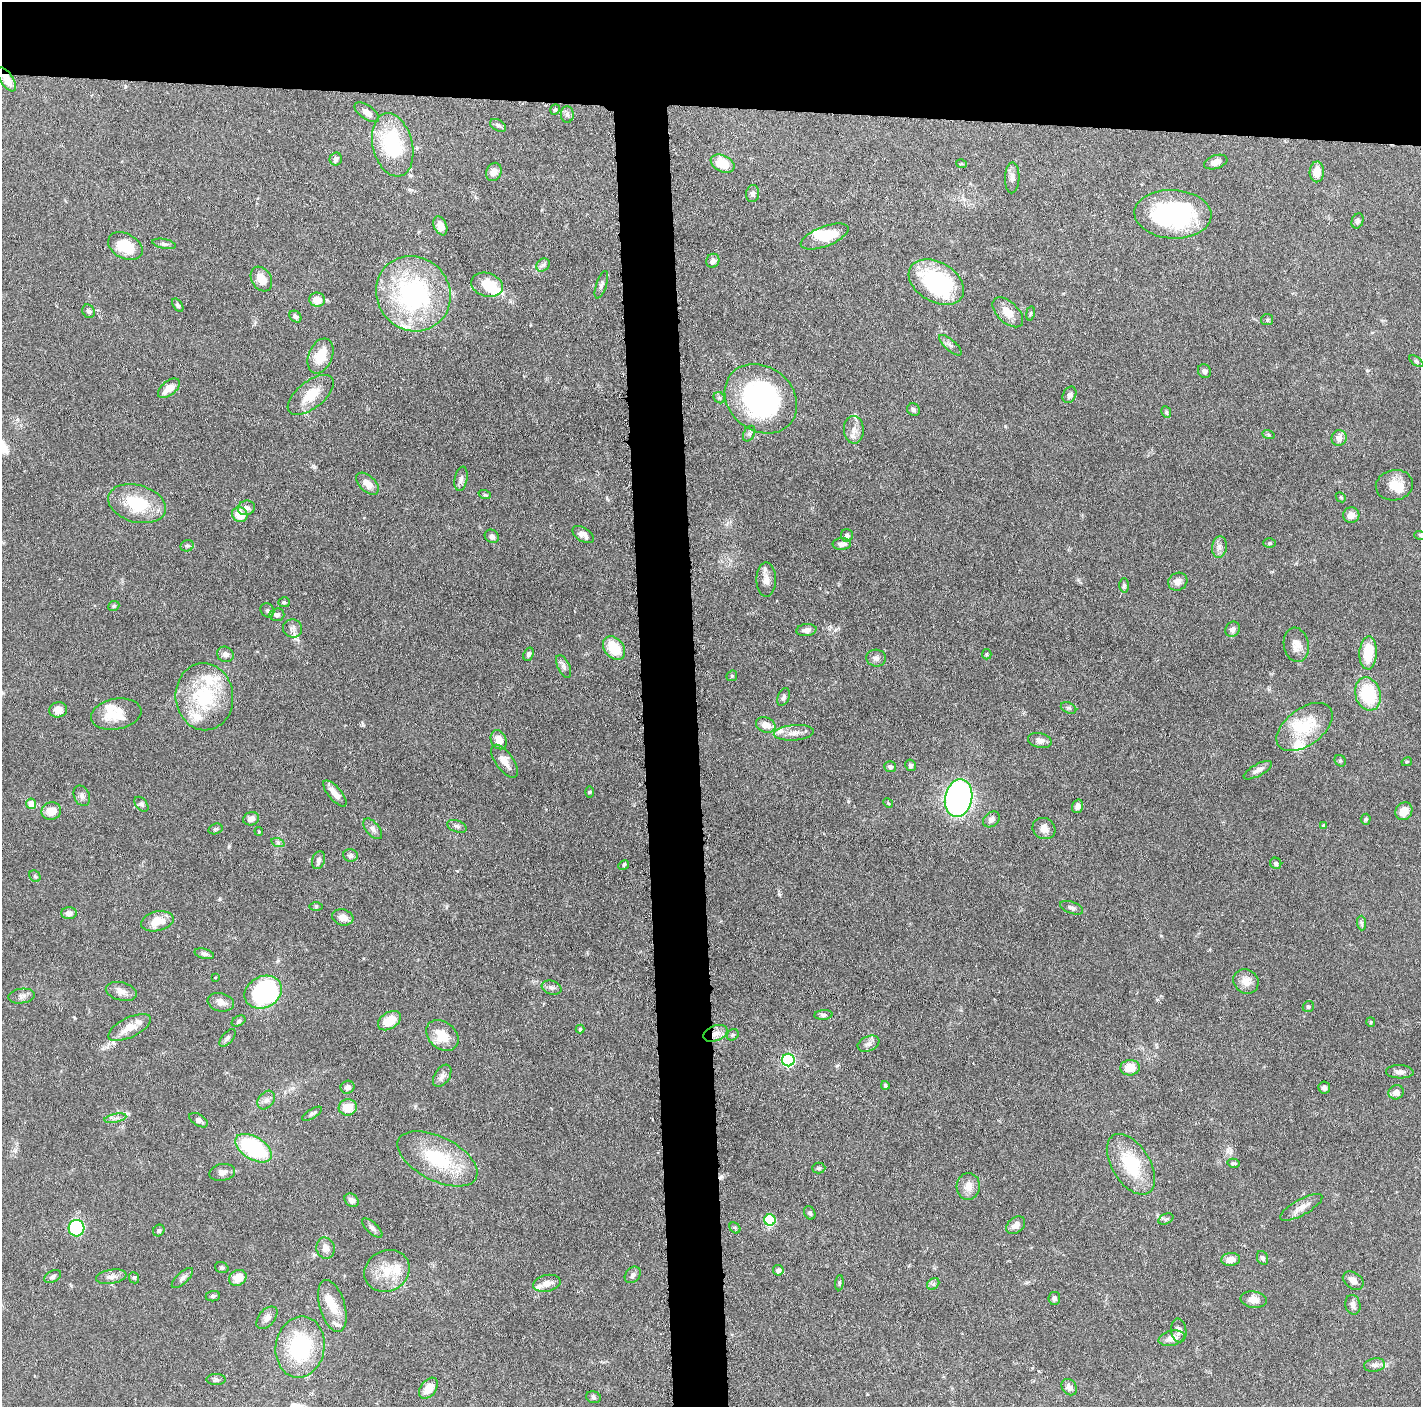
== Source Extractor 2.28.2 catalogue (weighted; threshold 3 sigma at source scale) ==
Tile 2 of 3 x 3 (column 2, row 1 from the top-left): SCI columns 1427-2845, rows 2821-4225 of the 4271 x 4239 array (HDU 1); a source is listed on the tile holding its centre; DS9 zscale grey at full resolution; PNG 1423 x 1409 px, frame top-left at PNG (2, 2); each listed source drawn as its Kron ellipse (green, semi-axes under 4 px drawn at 4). Shown black and unused: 11% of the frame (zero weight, under 3 of 6 exposures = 1% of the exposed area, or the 3 px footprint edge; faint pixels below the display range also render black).
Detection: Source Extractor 2.28.2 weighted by HDU 2 'WHT'; one run over the whole footprint, this tile lists its part. Background 0.0477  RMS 0.0026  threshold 0.0107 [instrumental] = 3 sigma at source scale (4.09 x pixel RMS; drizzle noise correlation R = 1.36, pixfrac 0.8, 0.05/0.05 arcsec/px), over >= 5 px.
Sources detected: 227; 3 inside a brighter object's white glare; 1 cosmic-ray / hot-pixel residue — neither listed nor drawn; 10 inside a brighter listed object's ellipse — not listed separately; the other 213 listed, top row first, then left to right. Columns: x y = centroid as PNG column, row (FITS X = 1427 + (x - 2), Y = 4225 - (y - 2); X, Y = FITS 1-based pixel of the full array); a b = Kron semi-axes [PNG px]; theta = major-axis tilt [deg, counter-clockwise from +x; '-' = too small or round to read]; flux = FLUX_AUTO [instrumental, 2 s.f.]
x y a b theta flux
7 79 13 6 -57 2.9
555 109 5 4 - 0.42
367 112 14 7 -35 1.4
567 114 8 6 -89 0.73
498 125 9 5 -29 0.62
393 145 32 20 -76 19
336 159 6 6 - 0.78
1216 162 12 6 19 1.6
723 164 12 8 -25 5.5
961 164 5 4 - 0.31
494 172 9 7 63 1.6
1317 172 10 7 88 3.3
1012 178 15 7 88 1.2
753 194 8 6 83 0.79
1173 214 38 24 -3 33
1358 221 7 5 68 0.63
440 226 10 6 -66 2.3
825 236 25 10 21 7.2
164 244 12 5 -12 0.61
125 246 18 12 -28 7
713 261 7 6 - 1.2
543 265 7 6 - 0.65
261 279 13 9 -58 3
936 282 30 20 -30 27
487 285 16 11 -17 5.9
601 285 14 5 71 0.75
413 294 38 36 -48 40
317 300 8 7 - 3.4
178 305 7 4 -54 0.48
89 311 7 6 - 0.57
1008 312 18 10 -43 2.9
1030 313 7 3 81 0.32
295 317 7 5 -46 0.65
1267 320 6 5 - 0.38
950 345 14 5 -41 0.93
320 356 18 12 68 5.8
1416 361 8 4 -36 0.36
1204 371 7 6 - 0.77
169 388 13 7 38 3.1
311 395 27 13 39 5.5
1070 395 9 6 63 0.99
719 398 6 5 - 0.43
761 399 39 32 -39 43
913 410 7 6 - 0.56
1166 412 6 4 -64 0.35
854 430 14 10 -89 2
749 434 8 5 62 0.63
1268 434 6 4 -19 0.3
1339 438 8 7 - 1.7
461 479 12 6 79 0.97
367 484 14 8 -44 2.3
1394 485 18 15 10 4.3
485 495 6 4 -18 0.32
1341 497 6 4 -45 0.28
137 504 29 18 -15 11
246 508 8 7 - 1.1
240 515 8 7 - 4.6
1351 515 8 7 - 1.9
583 535 12 7 -32 1.3
847 535 6 6 - 0.79
1420 535 6 3 -20 0.27
492 536 7 6 - 0.72
1269 543 6 5 - 0.35
842 544 9 6 2 1.2
187 546 7 5 22 0.53
1219 547 11 7 83 1.2
766 580 17 9 90 1.9
1178 582 10 8 28 1.4
1124 585 7 5 89 0.5
284 602 5 5 - 0.34
114 606 6 4 22 0.37
267 610 7 6 - 0.59
277 615 7 6 - 0.89
293 628 9 9 - 1.1
1233 629 8 7 - 0.92
806 630 10 6 7 1.2
1296 645 17 12 -81 2.4
614 648 13 9 -50 7.6
1368 653 16 8 88 7.5
225 654 8 7 - 1.1
528 654 7 5 70 0.66
987 654 5 4 - 0.33
876 658 9 8 - 0.97
564 666 12 6 -63 0.92
732 676 6 5 - 0.31
1368 694 17 12 -73 13
204 697 34 29 -85 17
784 697 9 5 69 0.6
1068 708 8 5 -26 0.52
58 710 9 7 14 2
116 714 25 15 10 6.2
766 725 10 7 -20 2.3
1305 727 32 18 36 10
794 733 20 7 4 2.2
499 740 10 7 -66 2.6
1040 740 12 7 -13 1.3
504 761 19 8 -54 2.6
1340 761 6 5 - 0.39
1407 762 5 4 - 0.26
911 765 6 5 - 0.65
890 767 6 5 - 0.69
1258 770 16 6 29 1.3
589 792 6 4 89 0.28
335 793 16 6 -50 2.3
82 796 11 7 -65 0.97
959 798 19 13 78 75
888 803 5 4 - 0.27
31 804 5 5 - 2.8
141 804 8 5 -49 0.58
1077 806 7 5 72 0.95
51 811 10 8 20 3.1
1404 811 9 8 - 3.1
251 819 8 6 17 1.4
991 819 9 7 39 0.95
1366 819 5 5 - 0.35
1323 825 4 4 - 0.35
457 826 10 6 -19 0.68
1044 828 12 10 -29 1.9
215 829 7 5 17 0.45
373 829 12 6 -50 1
259 831 4 3 - 0.22
278 843 7 4 -19 0.44
350 855 7 6 - 0.62
318 860 9 6 71 0.78
1276 863 6 5 - 0.57
624 865 6 4 27 0.35
35 876 6 5 - 0.38
316 906 6 4 0 0.36
1072 908 12 6 -20 0.93
69 913 8 6 -1 1.1
343 917 11 8 -15 1.9
157 921 16 10 13 4.4
1361 923 7 4 -89 0.52
204 954 10 4 -15 0.72
215 977 4 3 - 0.23
1246 981 13 11 -37 2.4
552 987 10 7 -16 0.94
121 991 16 9 -14 1.8
263 992 19 15 27 33
22 996 13 7 8 1
221 1002 13 9 -14 1.7
1308 1007 6 5 - 0.41
823 1015 9 5 4 0.62
239 1021 7 5 29 0.5
389 1021 12 8 33 5.2
1371 1022 5 4 - 0.28
129 1028 23 10 25 3.8
580 1029 4 4 - 0.32
715 1033 12 7 21 1.9
442 1035 18 13 -41 5.2
733 1035 6 5 - 0.45
227 1038 11 5 49 0.62
868 1044 11 7 22 1.1
788 1060 6 6 - 27
1130 1068 9 7 5 3.4
1400 1072 14 6 -1 1.1
442 1076 12 7 57 1.2
885 1085 4 4 - 0.43
348 1087 7 6 - 1
1324 1088 6 6 - 0.72
1396 1092 8 7 - 1.4
266 1100 10 7 49 1.1
348 1107 9 8 - 3.8
312 1114 11 4 31 0.58
115 1118 11 3 11 0.69
198 1120 10 6 -30 1
253 1148 20 11 -32 24
437 1159 43 22 -27 15
1233 1163 6 4 -13 0.39
1131 1164 34 19 -58 12
819 1168 6 5 - 0.45
222 1172 13 8 10 1.4
968 1186 13 11 85 2.4
351 1200 8 6 -41 1.2
1301 1207 24 8 29 2.2
810 1213 7 5 -62 0.59
1166 1219 8 5 24 0.49
770 1220 6 5 - 15
1016 1225 10 7 38 1.4
76 1228 8 8 - 22
372 1228 13 5 -44 0.84
735 1228 6 4 -46 0.39
159 1231 6 5 - 0.53
325 1248 11 9 -77 1.5
1263 1258 7 5 -66 0.68
1231 1259 9 6 5 2
222 1268 7 5 -21 0.44
778 1270 5 5 - 0.89
387 1271 23 20 28 6.3
633 1275 9 7 48 0.83
53 1276 9 5 28 0.64
111 1277 15 7 9 1.3
134 1278 6 5 - 0.4
182 1278 13 5 43 0.89
238 1278 9 7 31 3.3
1353 1281 11 8 -35 1.4
547 1283 14 8 11 1.8
839 1283 7 4 86 0.41
933 1284 7 5 44 0.55
213 1296 7 5 7 0.51
1054 1298 6 6 - 0.71
1254 1300 13 8 -7 1.8
1353 1305 10 7 -78 1
332 1306 27 12 -74 4.6
267 1318 13 8 50 1.3
1179 1330 12 7 -84 1.1
1172 1338 13 7 13 2.1
300 1347 31 24 81 21
1375 1365 10 6 10 0.99
216 1379 9 5 0 0.59
1069 1387 9 7 -49 1.1
428 1388 12 7 54 3.5
593 1397 7 5 -15 0.52
Overlapping masked pixels (flux is a lower limit): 2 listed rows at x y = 7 79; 715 1033
Isophote crosses this tile's border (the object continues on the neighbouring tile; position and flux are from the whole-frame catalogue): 1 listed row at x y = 1420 535
Unlisted compact peaks at least as high as the median listed source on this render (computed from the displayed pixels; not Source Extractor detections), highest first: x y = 779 894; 229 846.